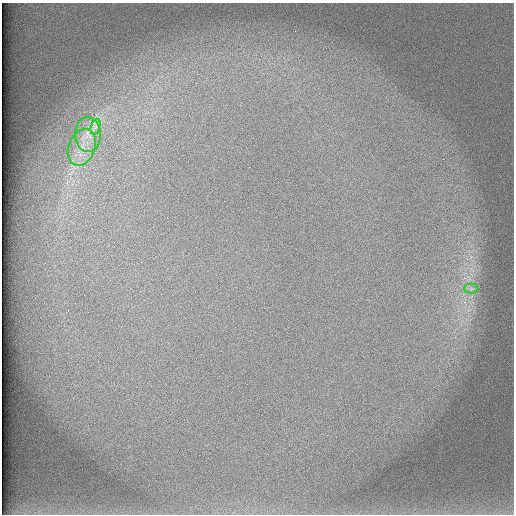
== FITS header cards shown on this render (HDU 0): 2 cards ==
NAXIS1  =                  512 /
NAXIS2  =                  512 /

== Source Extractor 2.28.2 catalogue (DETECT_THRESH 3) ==
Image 512 x 512 px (HDU 0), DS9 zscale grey, 1 PNG px = 1 image px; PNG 516 x 516 px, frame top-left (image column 1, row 512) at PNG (2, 3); each listed source drawn as its Kron ellipse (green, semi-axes under 4 px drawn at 4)
Background 100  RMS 3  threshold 8.86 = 3 sigma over >= 5 px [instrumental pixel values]
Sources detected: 4; all 4 listed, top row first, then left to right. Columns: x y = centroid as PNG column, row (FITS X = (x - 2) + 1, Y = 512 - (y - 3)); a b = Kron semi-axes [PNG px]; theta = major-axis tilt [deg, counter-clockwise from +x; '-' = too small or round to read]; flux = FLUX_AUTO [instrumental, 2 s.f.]
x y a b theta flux
96 127 8 4 71 780
88 135 17 13 -86 3400
82 147 19 13 71 3900
471 289 7 5 0 620